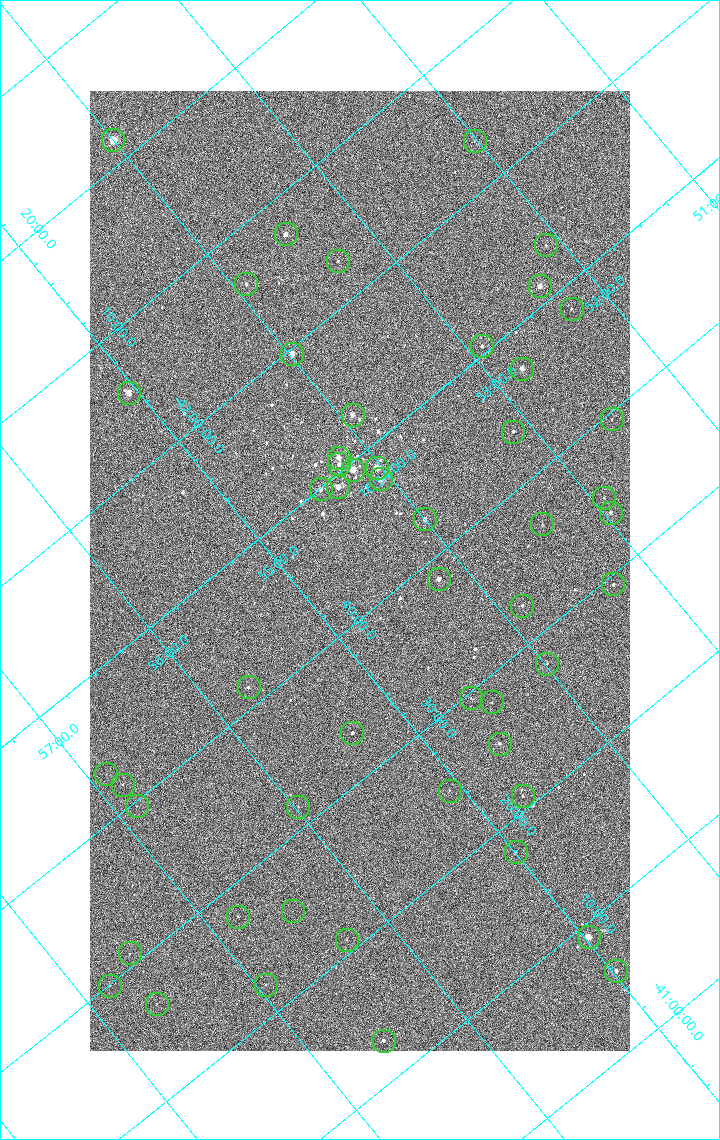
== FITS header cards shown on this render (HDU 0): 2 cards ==
NAXIS1  =                 1080 / length of data axis 1
NAXIS2  =                 1920 / length of data axis 2

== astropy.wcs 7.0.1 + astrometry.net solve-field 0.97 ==
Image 1080 x 1920 px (HDU 0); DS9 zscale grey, zoomed out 1/2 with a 90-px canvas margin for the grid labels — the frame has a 2x2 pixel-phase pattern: neighbouring pixels differ more than pixels two apart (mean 1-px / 2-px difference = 1.277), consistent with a one-shot-colour (mosaic) sensor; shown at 1/2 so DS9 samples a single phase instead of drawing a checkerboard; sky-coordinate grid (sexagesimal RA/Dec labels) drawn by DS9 from the SOLVED WCS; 52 Tycho-2 reference stars matched to detected sources circled (green)
Header WCS: none
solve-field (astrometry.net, Tycho-2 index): SOLVED blind (the file carries no WCS)
Solved WCS: RA---TAN-SIP/DEC--TAN-SIP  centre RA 16:54:35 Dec -41:43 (253.65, -41.72 deg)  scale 2.38 arcsec/px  FOV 42.8' x 76.0'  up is -141 deg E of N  parity flipped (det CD > 0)
(file carries no celestial WCS; the grid is the blind solution)
Tycho-2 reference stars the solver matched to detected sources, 52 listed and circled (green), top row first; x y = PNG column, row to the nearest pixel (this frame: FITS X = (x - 90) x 2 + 1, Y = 1920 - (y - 91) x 2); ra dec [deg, ICRS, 3 dp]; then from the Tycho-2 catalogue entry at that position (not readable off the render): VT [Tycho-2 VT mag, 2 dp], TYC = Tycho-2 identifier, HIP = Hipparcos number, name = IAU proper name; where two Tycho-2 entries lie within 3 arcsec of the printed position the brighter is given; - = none
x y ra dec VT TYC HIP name
113 140 253.499 -42.362 4.82 7876-2743-1 82671 -
474 142 253.004 -42.057 11.12 7876-784-1 - -
286 234 253.369 -42.121 7.31 7876-1152-1 - -
546 245 253.025 -41.892 10.56 7876-1536-1 - -
338 262 253.327 -42.050 10.12 7876-1601-1 - -
246 284 253.479 -42.104 9.22 7876-213-1 - -
540 286 253.080 -41.855 6.51 7876-2659-1 82543 -
572 309 253.062 -41.805 9.41 7876-2570-1 - -
482 346 253.227 -41.842 9.02 7876-1957-1 - -
292 354 253.495 -41.994 6.38 7876-309-1 82669 -
522 369 253.197 -41.786 7.01 7876-2053-1 - -
128 394 253.764 -42.091 6.35 7876-2597-1 82783 -
352 416 253.482 -41.881 7.56 7876-2282-1 - -
612 420 253.133 -41.659 10.59 7876-2550-1 - -
513 432 253.280 -41.729 8.50 7876-2390-1 - -
338 458 253.549 -41.849 6.39 7876-2229-1 - -
339 464 253.555 -41.842 7.74 7876-2816-1 - -
377 468 253.508 -41.806 5.47 7876-2191-1 82676 -
353 470 253.542 -41.825 6.07 7876-2204-1 82691 -
381 480 253.515 -41.792 6.56 7876-2254-1 - -
338 488 253.582 -41.820 6.62 7876-2640-1 82706 -
320 490 253.608 -41.832 7.44 7876-2319-1 - -
604 498 253.232 -41.586 10.00 7876-2118-1 - -
610 513 253.239 -41.565 8.24 7876-2336-1 - -
424 520 253.500 -41.715 7.58 7876-2134-1 - -
542 524 253.345 -41.611 10.06 7876-2335-1 - -
438 579 253.548 -41.642 7.21 7876-2339-1 - -
613 584 253.317 -41.490 9.93 7876-2457-1 - -
522 606 253.464 -41.545 8.68 7876-1830-1 - -
547 664 253.495 -41.464 9.93 7876-2103-1 - -
248 688 253.929 -41.690 9.45 7876-1772-1 - -
470 698 253.637 -41.494 10.63 7876-2534-1 - -
492 702 253.614 -41.471 10.02 7876-1822-1 - -
352 733 253.838 -41.557 8.61 7876-1740-1 - -
500 744 253.649 -41.423 8.08 7876-2472-1 - -
106 774 254.222 -41.719 10.94 7876-2588-1 - -
122 785 254.210 -41.695 10.00 7876-2426-1 - -
450 791 253.770 -41.417 10.67 7876-2586-1 - -
522 796 253.676 -41.350 10.10 7876-1844-1 - -
136 806 254.215 -41.661 11.04 7876-2303-1 - -
298 807 253.994 -41.527 10.16 7876-2126-1 - -
516 852 253.749 -41.298 10.64 7876-2244-1 - -
293 911 254.117 -41.424 10.86 7876-2481-1 - -
238 917 254.199 -41.464 10.79 7876-2221-1 - -
588 938 253.744 -41.151 5.82 7872-1609-1 82775 -
346 940 254.075 -41.350 10.73 7876-1756-1 - -
130 954 254.388 -41.516 10.82 7876-2164-1 - -
616 972 253.744 -41.093 8.77 7872-1701-1 - -
266 985 254.236 -41.370 10.62 7876-1948-1 - -
110 986 254.451 -41.499 10.62 7876-2486-1 - -
156 1004 254.407 -41.441 11.19 7876-2462-1 - -
384 1041 254.137 -41.215 9.23 7872-2044-1 - -